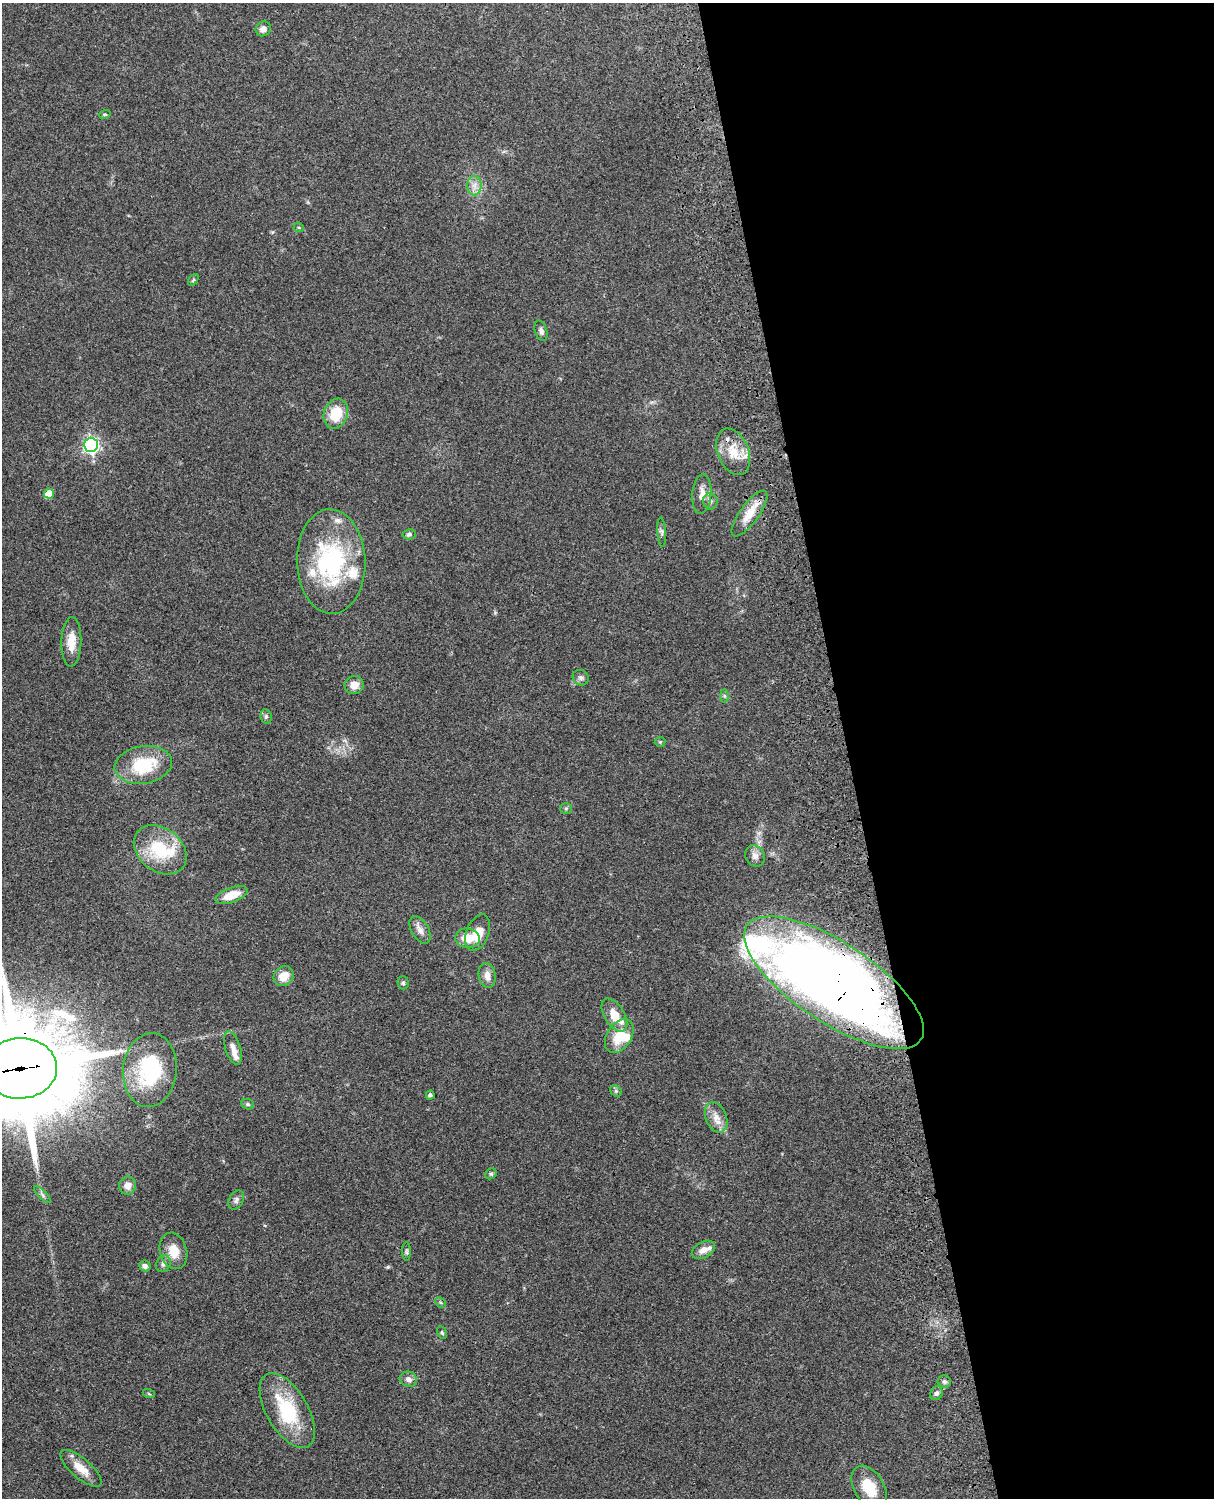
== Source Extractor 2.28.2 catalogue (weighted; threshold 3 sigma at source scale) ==
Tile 8 of 4 x 3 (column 4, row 2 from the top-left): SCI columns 3757-4968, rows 1773-3268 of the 5087 x 4928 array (HDU 1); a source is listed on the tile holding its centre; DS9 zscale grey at full resolution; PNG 1216 x 1500 px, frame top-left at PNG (2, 3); each listed source drawn as its Kron ellipse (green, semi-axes under 4 px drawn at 4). Shown black and unused: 30% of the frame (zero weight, under 3 of 4 exposures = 6% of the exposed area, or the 3 px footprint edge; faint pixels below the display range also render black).
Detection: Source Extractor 2.28.2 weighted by HDU 2 'WHT'; one run over the whole footprint, this tile lists its part. Background 0.0804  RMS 0.0059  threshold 0.0263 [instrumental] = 3 sigma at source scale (4.5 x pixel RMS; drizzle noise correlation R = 1.50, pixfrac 1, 0.05/0.05 arcsec/px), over >= 5 px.
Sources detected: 72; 1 inside a brighter object's white glare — neither listed nor drawn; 10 inside a brighter listed object's ellipse — not listed separately; the other 61 listed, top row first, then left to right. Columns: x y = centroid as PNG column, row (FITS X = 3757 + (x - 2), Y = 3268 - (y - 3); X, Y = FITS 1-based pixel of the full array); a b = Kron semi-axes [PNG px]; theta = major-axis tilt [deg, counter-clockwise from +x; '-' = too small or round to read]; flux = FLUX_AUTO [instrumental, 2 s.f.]
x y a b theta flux
263 29 8 7 - 2.9
105 114 6 3 18 0.6
474 185 10 7 89 3.6
299 228 5 3 - 0.56
193 280 7 3 53 0.72
541 331 10 6 -71 1.9
336 414 15 12 70 17
91 445 7 7 - 160
733 452 24 15 -68 13
49 494 5 5 - 9.8
702 494 20 9 86 5.9
710 501 8 7 - 2
749 514 27 9 54 10
662 532 15 4 -86 1.6
409 534 6 5 - 1.2
331 562 52 34 -88 73
71 642 24 10 88 9.2
581 678 8 7 - 1.9
354 685 10 9 - 5.4
724 696 6 4 -88 0.99
266 717 7 5 -77 1.3
660 742 5 5 - 0.79
143 765 29 18 9 28
566 809 6 5 - 0.98
160 850 29 21 -38 29
755 856 11 9 -59 3.4
232 895 17 7 20 10
420 930 15 8 -59 3.7
478 933 19 11 69 10
467 938 12 9 -6 10
284 976 11 9 40 8.4
487 976 12 8 -79 4.8
403 983 6 5 - 1.1
834 983 104 40 -33 810
614 1015 18 10 -59 10
619 1036 18 12 57 15
233 1048 17 7 -72 4.1
20 1068 37 30 3 11000
150 1070 37 27 84 48
616 1091 6 5 - 1
430 1095 4 4 - 1.5
248 1104 6 5 - 0.98
716 1117 16 10 -68 5.6
491 1174 6 5 - 0.97
128 1186 9 8 - 3.8
42 1195 11 4 -46 1.4
236 1200 10 7 62 2
703 1250 12 8 29 4.3
173 1251 18 13 -73 9.3
406 1251 9 4 -89 1.1
163 1264 8 7 - 2
145 1266 6 5 - 2
440 1302 6 4 -45 0.89
442 1333 6 4 -63 0.85
408 1379 9 7 -19 2.7
944 1382 7 6 - 1.4
936 1393 7 6 - 1.7
149 1394 6 4 -19 0.71
287 1411 41 20 -60 37
81 1468 26 10 -41 8.5
869 1488 24 14 -59 15
Overlapping masked pixels (flux is a lower limit): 4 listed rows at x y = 733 452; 749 514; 834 983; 20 1068
Isophote crosses this tile's border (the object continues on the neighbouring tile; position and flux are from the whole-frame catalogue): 1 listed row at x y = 20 1068